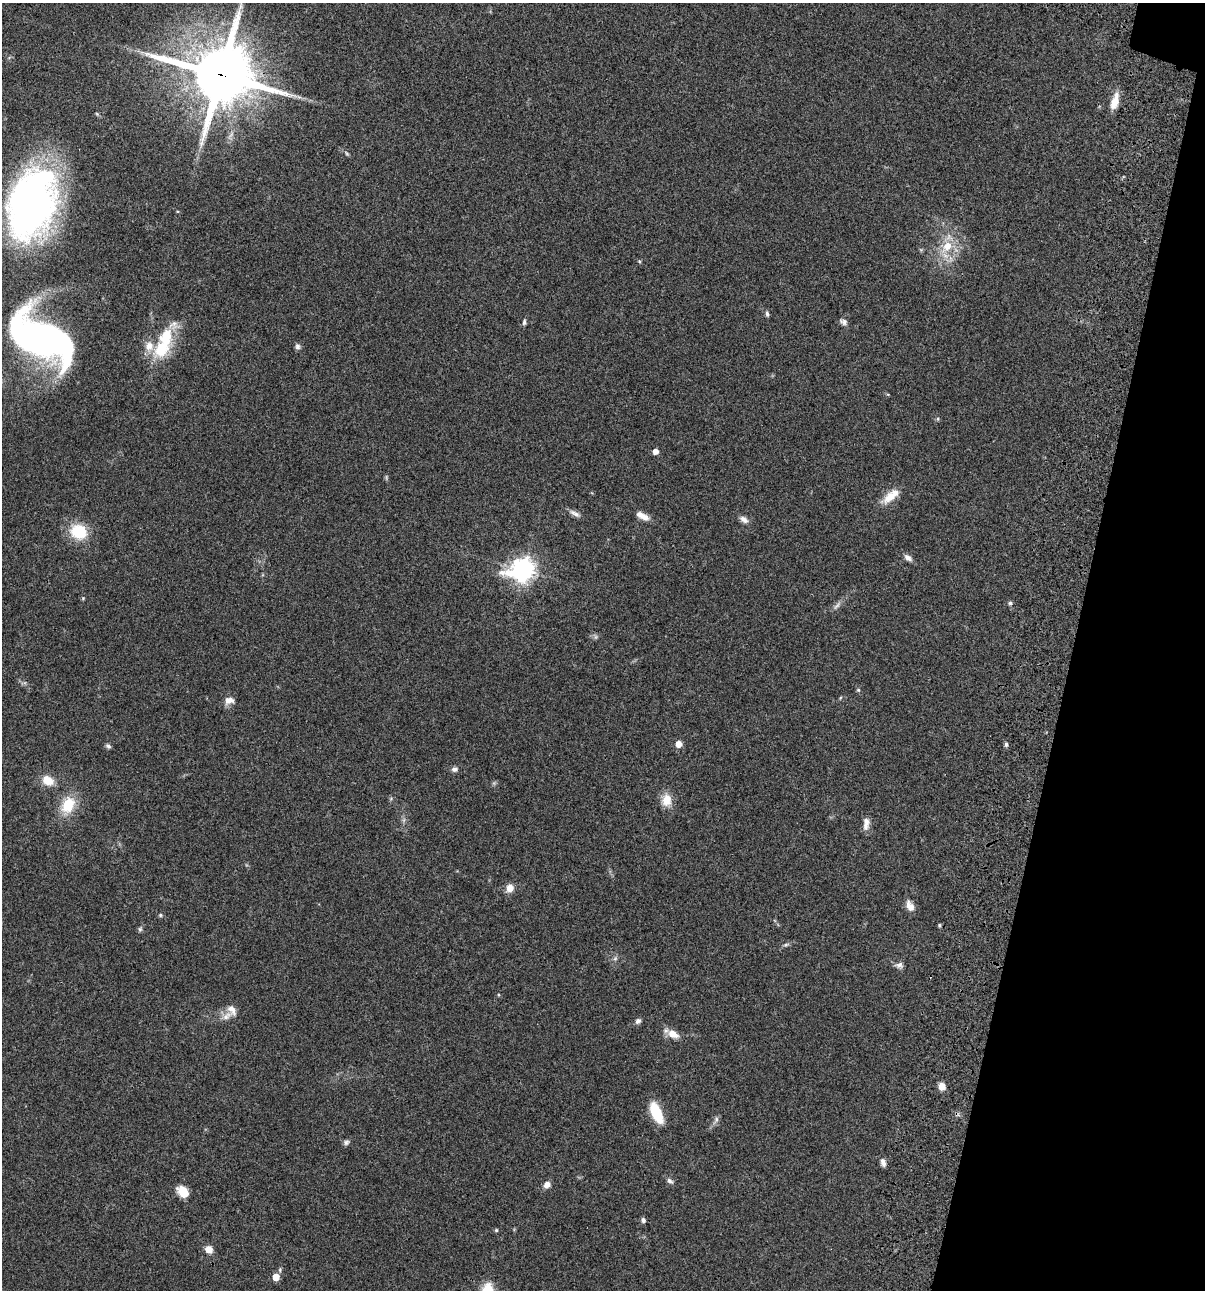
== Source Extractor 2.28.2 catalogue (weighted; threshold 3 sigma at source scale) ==
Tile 8 of 4 x 4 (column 4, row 2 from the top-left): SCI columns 3845-5047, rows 2698-3985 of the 5406 x 5391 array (HDU 1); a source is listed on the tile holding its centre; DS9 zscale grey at full resolution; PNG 1207 x 1292 px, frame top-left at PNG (2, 3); no overlay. Shown black and unused: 11% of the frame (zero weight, under 3 of 4 exposures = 9% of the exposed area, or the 3 px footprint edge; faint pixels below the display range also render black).
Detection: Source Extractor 2.28.2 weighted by HDU 2 'WHT'; one run over the whole footprint, this tile lists its part. Background 0.0472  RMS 0.0053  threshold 0.0239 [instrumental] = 3 sigma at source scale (4.5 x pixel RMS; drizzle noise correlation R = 1.50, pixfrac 1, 0.05/0.05 arcsec/px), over >= 5 px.
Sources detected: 73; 3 too faint to see at this stretch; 2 inside a brighter object's white glare — not listed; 6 inside a brighter listed object's ellipse — not listed separately; the other 62 listed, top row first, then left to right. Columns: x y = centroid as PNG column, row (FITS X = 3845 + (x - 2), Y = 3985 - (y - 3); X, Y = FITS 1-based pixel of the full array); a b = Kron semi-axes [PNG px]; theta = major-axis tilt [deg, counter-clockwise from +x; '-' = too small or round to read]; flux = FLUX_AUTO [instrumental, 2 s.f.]
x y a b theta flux
221 75 21 20 - 3700
299 97 8 4 -43 1.2
1115 101 21 8 74 6.6
347 154 9 4 -50 0.94
31 204 67 42 73 260
947 246 20 13 60 13
639 261 6 4 -70 0.64
767 314 8 4 -83 1.1
524 322 8 4 84 1.2
843 322 11 7 -33 2
42 337 69 38 -46 170
298 346 8 6 -63 1.5
161 349 30 23 47 21
938 419 6 3 -73 0.58
655 451 5 5 - 3.6
890 496 27 10 39 8.4
575 513 17 6 -29 2.5
642 516 17 7 -28 4.5
744 519 12 7 -32 2.8
79 531 22 18 -23 18
908 558 11 7 -37 2.4
523 570 9 8 - 410
83 598 5 4 - 0.54
1010 603 6 5 - 0.99
837 606 15 6 48 2.2
596 637 8 5 -74 1.1
24 683 9 3 12 0.9
858 690 5 5 - 0.73
840 698 5 3 - 0.49
229 700 13 10 13 3.7
679 744 5 5 - 5.8
1006 744 6 4 -89 1.1
108 746 7 5 -42 1.2
455 769 8 7 - 1.8
48 780 12 9 -32 8.7
666 800 18 13 -85 6.9
68 805 25 16 65 15
866 826 11 9 87 2.8
510 888 9 7 59 5.1
910 906 14 8 -64 4.1
160 915 6 5 - 0.82
939 925 6 4 -78 0.72
140 929 9 5 75 1.1
786 945 8 5 20 1.1
615 958 8 6 69 1.4
899 965 11 8 -15 2.2
498 995 4 3 - 0.42
226 1016 18 14 4 5
638 1021 8 6 43 1.6
673 1034 15 8 -29 6.2
942 1086 8 7 - 4.3
656 1112 21 9 -66 20
716 1120 14 6 67 2
346 1142 9 7 16 1.4
883 1162 9 6 -79 2.3
670 1181 10 6 -36 1.7
547 1185 8 7 - 3
183 1192 10 7 -47 13
643 1220 5 5 - 1.6
496 1230 4 4 - 0.73
209 1249 9 8 - 4.3
276 1277 6 5 - 7.4
Overlapping masked pixels (flux is a lower limit): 1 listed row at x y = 221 75
Isophote crosses this tile's border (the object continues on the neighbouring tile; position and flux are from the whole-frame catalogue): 1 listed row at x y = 221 75